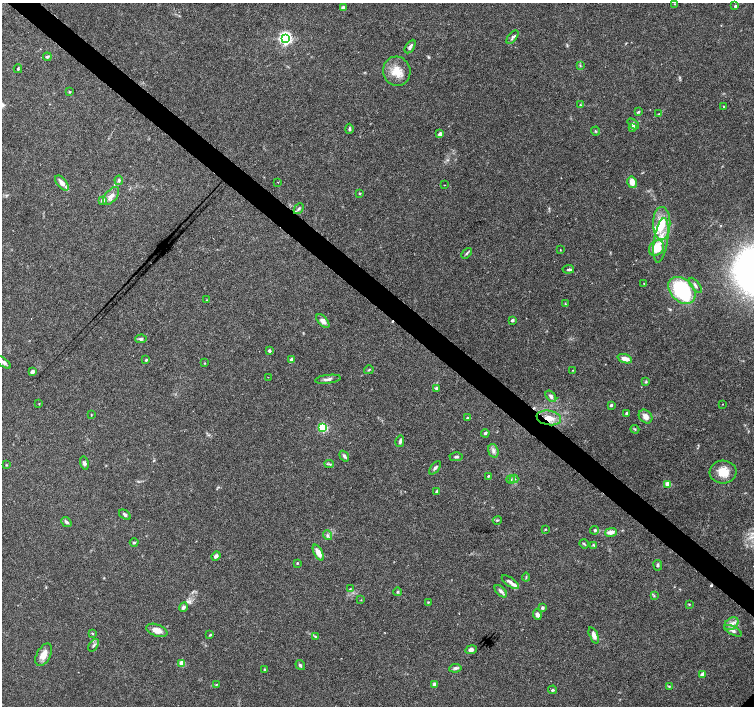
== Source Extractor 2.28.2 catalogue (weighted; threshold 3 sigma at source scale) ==
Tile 11 of 4 x 4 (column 3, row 3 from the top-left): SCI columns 3005-4507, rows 1577-2983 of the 6018 x 6031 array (HDU 1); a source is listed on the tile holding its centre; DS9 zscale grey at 2 x 2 block average (1 PNG px = mean of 2 x 2 image px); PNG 756 x 708 px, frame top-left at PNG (2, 3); each listed source drawn as its Kron ellipse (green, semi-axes under 4 px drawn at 4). Shown black and unused: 4% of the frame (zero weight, under 3 of 6 exposures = <1% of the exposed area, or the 3 px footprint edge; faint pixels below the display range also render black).
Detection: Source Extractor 2.28.2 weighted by HDU 2 'WHT'; one run over the whole footprint, this tile lists its part. Background 0.0352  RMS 0.0021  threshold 0.00877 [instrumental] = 3 sigma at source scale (4.09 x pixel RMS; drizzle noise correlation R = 1.36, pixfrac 0.8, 0.0396/0.0396 arcsec/px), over >= 5 px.
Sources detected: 135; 4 cosmic-ray / hot-pixel residue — neither listed nor drawn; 4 inside a brighter listed object's ellipse — not listed separately; the other 127 listed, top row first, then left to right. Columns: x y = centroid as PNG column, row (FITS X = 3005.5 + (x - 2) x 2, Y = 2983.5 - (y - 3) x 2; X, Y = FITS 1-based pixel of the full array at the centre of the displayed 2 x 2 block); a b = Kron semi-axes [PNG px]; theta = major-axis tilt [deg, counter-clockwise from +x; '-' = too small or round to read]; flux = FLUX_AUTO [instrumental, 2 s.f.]
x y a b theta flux
675 4 3 2 - 0.2
735 6 3 2 - 0.71
343 8 4 4 - 1
512 37 8 4 51 1.2
285 38 4 4 - 120
410 47 7 3 59 1.3
47 57 4 3 - 0.69
580 65 4 2 - 0.39
18 69 4 3 - 0.49
397 71 15 13 -75 7.7
69 92 3 3 - 0.39
580 105 2 2 - 0.31
724 106 3 2 - 0.31
638 112 4 3 - 0.64
659 114 4 2 - 0.42
633 124 6 4 -41 1.1
632 127 3 3 - 1.7
349 129 5 3 - 0.69
595 131 4 3 - 0.47
440 134 2 2 - 4.3
119 180 5 4 - 0.77
278 182 2 2 - 0.17
632 182 6 4 -78 4.1
62 183 9 4 -52 2.5
444 185 2 2 - 0.18
360 194 3 3 - 0.42
111 196 11 6 51 2.8
103 200 3 3 - 2.4
299 209 6 4 49 0.95
662 223 16 8 90 10
661 240 22 6 81 7.5
656 248 8 6 47 9
560 250 3 2 - 0.2
466 253 6 3 47 0.71
568 269 6 4 6 0.9
644 284 2 2 - 0.24
695 285 9 3 -52 1
682 290 15 11 -44 41
206 300 3 2 - 0.28
565 304 3 2 - 0.31
512 320 2 2 - 1.6
323 321 8 4 -47 2.1
141 339 5 4 - 0.94
269 351 2 2 - 1.3
625 359 7 4 -19 3.3
146 360 3 3 - 0.5
292 360 3 2 - 3.8
3 362 8 4 -39 1.7
205 363 3 2 - 0.25
369 370 5 2 - 0.4
572 370 3 2 - 0.2
32 372 3 2 - 2.7
268 377 2 2 - 0.31
328 379 13 4 7 1.6
646 382 4 3 - 0.52
437 388 3 3 - 1.2
551 396 6 4 -51 1.6
39 404 3 2 - 0.2
723 404 2 2 - 0.26
611 405 2 2 - 1.1
627 413 2 2 - 1.5
91 415 3 2 - 0.25
645 416 7 6 - 3
467 418 3 2 - 0.68
549 418 12 7 -10 5.2
323 427 3 3 - 40
635 429 4 3 - 0.48
485 433 4 3 - 0.61
400 441 6 3 75 1
493 451 7 5 -74 1.6
344 456 6 3 -54 1.1
456 457 7 3 2 0.79
84 463 6 4 -76 1.2
329 464 5 2 - 0.63
6 465 3 2 - 0.34
435 468 8 3 51 1.2
723 472 13 11 6 7.1
488 476 2 2 - 0.43
511 479 4 3 - 0.69
514 479 4 2 - 0.52
668 484 3 3 - 12
437 491 2 2 - 0.91
125 515 6 3 -36 1
497 520 4 2 - 0.44
66 522 6 3 -40 1.2
545 529 3 2 - 0.36
595 530 4 4 - 0.69
611 532 6 4 14 2.9
328 535 5 4 - 1
134 543 4 3 - 0.66
584 544 5 3 - 0.53
593 545 4 3 - 0.52
318 553 8 4 -62 3.8
216 556 5 4 - 1.6
297 563 2 2 - 0.48
658 565 5 3 - 0.74
526 577 4 2 - 0.39
510 582 10 4 -35 2
350 589 4 2 - 0.39
501 591 7 4 -45 1.4
398 592 4 3 - 0.6
654 596 3 2 - 0.38
361 600 3 2 - 0.25
428 602 3 2 - 0.3
689 604 3 2 - 0.39
183 607 5 4 - 1.4
542 608 2 2 - 1.2
537 615 5 4 - 1.4
731 624 8 5 35 2.5
157 630 11 6 -19 4
733 631 9 4 -27 1.7
93 634 4 3 - 0.43
210 635 3 2 - 0.45
594 635 8 4 -67 2.4
315 637 3 3 - 0.37
94 645 7 3 54 1
471 650 6 4 10 1.4
44 655 12 7 61 4.7
182 663 3 3 - 10
300 665 5 3 - 0.77
455 668 6 4 8 1.2
265 669 2 2 - 0.62
703 674 3 2 - 5.5
216 684 3 2 - 0.28
434 685 4 3 - 1.7
669 686 3 2 - 0.44
552 690 4 4 - 0.68
Overlapping masked pixels (flux is a lower limit): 1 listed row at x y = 549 418
Isophote crosses this tile's border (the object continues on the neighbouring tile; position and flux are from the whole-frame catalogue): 1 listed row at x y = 3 362
Diffuse or blended objects may show on this block-average render without a row.